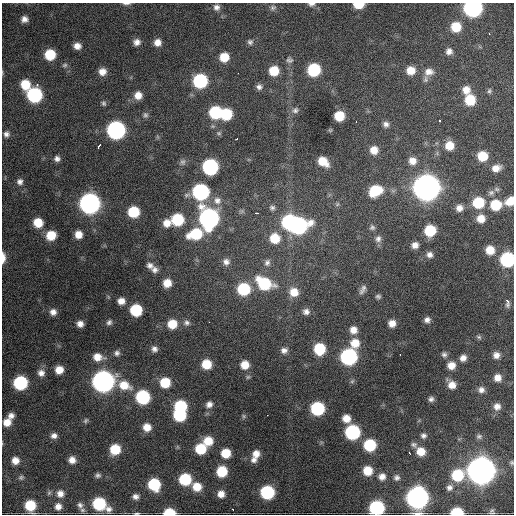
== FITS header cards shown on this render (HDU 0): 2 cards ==
NAXIS1  =                  512 / Axis length
NAXIS2  =                  512 / Axis length

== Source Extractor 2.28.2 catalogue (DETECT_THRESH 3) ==
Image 512 x 512 px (HDU 0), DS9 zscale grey, 1 PNG px = 1 image px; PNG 516 x 516 px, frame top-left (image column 1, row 512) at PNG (2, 3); no overlay
Background 1720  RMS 40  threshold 119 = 3 sigma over >= 5 px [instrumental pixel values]
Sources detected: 196; all 196 listed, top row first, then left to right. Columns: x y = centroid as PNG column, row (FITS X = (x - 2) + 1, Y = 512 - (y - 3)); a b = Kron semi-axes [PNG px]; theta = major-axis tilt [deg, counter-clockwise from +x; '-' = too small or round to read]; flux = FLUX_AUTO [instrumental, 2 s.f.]
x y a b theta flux
126 3 11 3 -1 6.1e+03
311 4 9 5 3 8.7e+03
359 5 9 5 0 6.0e+04
216 7 8 8 - 1.2e+04
273 8 9 7 20 7.7e+03
473 8 9 8 - 9.0e+05
24 19 7 7 - 1.5e+04
456 27 9 9 - 6.7e+04
489 33 3 2 - 8.5e+03
137 42 8 8 - 1.5e+04
157 42 8 7 - 2.1e+04
250 42 7 7 - 7.9e+03
77 46 8 7 - 1.9e+04
449 51 9 8 - 1.4e+04
50 54 8 8 - 8.4e+04
224 57 8 8 - 5.1e+04
289 60 10 7 -1 8.8e+03
65 65 7 5 16 5.8e+03
314 70 9 8 - 1.8e+05
411 70 9 8 - 3.5e+04
274 71 9 8 - 5.9e+04
102 72 8 8 - 2.3e+04
429 72 13 10 5 2.4e+04
238 73 2 2 - 1.6e+03
200 81 9 9 - 2.7e+05
25 84 9 8 - 5.7e+04
37 85 3 3 - 5.0e+03
259 87 8 7 - 1.0e+04
466 90 10 9 - 2.6e+04
489 91 7 6 - 5.6e+03
34 95 9 9 - 3.5e+05
138 95 8 8 - 2.5e+04
470 100 9 9 - 8.0e+04
104 103 7 6 - 6.0e+03
295 110 9 8 - 1.0e+04
215 112 9 9 - 1.7e+05
226 114 9 8 - 1.2e+05
145 115 7 6 - 6.8e+03
339 116 8 7 - 6.3e+04
439 120 3 3 - 1.2e+04
356 122 3 2 - 4.4e+03
386 124 7 7 - 1.1e+04
116 130 10 9 - 8.3e+05
219 133 7 5 -20 4.6e+03
6 134 7 7 - 9.9e+03
236 139 3 2 - 4.1e+03
99 145 5 3 - 2.2e+04
449 146 9 9 - 4.0e+04
374 150 8 8 - 2.9e+04
482 156 9 8 - 6.6e+04
57 159 7 7 - 1.0e+04
323 161 10 7 -39 4.7e+04
412 161 9 9 - 2.4e+04
183 162 9 8 - 8.6e+03
210 167 9 9 - 4.4e+05
496 168 11 8 19 2.3e+04
20 182 8 8 - 1.1e+04
426 187 11 11 - 3.9e+06
497 189 8 6 -2 6.3e+03
375 191 11 9 26 1.0e+05
200 192 9 9 - 4.9e+05
491 193 8 7 - 9.6e+03
217 200 12 11 - 2.3e+04
510 201 10 7 37 3.9e+04
90 203 10 10 - 1.5e+06
478 203 9 9 - 1.1e+05
337 204 7 4 88 3.9e+03
496 205 10 9 - 8.8e+04
272 208 7 7 - 7.3e+03
459 208 8 8 - 1.7e+04
133 212 8 8 - 1.0e+05
257 213 4 2 - 6.5e+03
209 218 11 10 - 1.1e+06
481 218 9 9 - 3.0e+04
177 220 9 8 - 1.4e+05
38 222 9 8 - 5.0e+04
289 222 9 8 - 3.2e+05
167 223 9 9 - 2.6e+04
298 225 11 9 16 6.2e+05
372 227 7 7 - 6.8e+03
430 230 8 8 - 1.0e+05
195 234 13 9 17 1.2e+05
51 235 9 8 - 5.7e+04
78 235 7 7 - 2.6e+04
275 238 10 10 - 6.0e+04
378 239 9 8 - 1.1e+04
415 245 6 6 - 1.6e+04
490 250 8 8 - 4.1e+04
430 255 7 7 - 1.1e+04
3 258 12 4 90 2.0e+04
507 259 9 9 - 3.1e+05
226 262 10 10 - 1.6e+04
267 262 10 8 75 1.2e+04
150 265 9 7 -14 1.2e+04
154 270 9 8 - 1.2e+04
167 283 7 7 - 3.4e+04
264 283 14 10 -27 1.7e+05
244 289 10 9 - 1.6e+05
363 289 12 6 62 1.1e+04
294 292 10 10 - 3.8e+04
378 296 6 5 - 5.5e+03
121 301 8 7 - 2.0e+04
507 302 11 5 -85 1.2e+04
136 310 8 8 - 1.3e+05
53 312 7 7 - 1.5e+04
306 312 8 7 - 1.3e+04
427 320 7 6 - 1.1e+04
109 322 8 6 43 7.9e+03
209 322 3 2 - 2.5e+03
186 323 9 8 - 1.0e+04
392 323 7 7 - 2.1e+04
80 324 6 6 - 1.6e+04
172 324 9 8 - 5.2e+04
353 330 8 8 - 2.3e+04
479 337 7 5 -17 5.1e+03
355 343 11 10 - 4.2e+04
154 349 8 7 - 1.0e+04
319 349 9 8 - 1.0e+05
284 350 9 7 0 1.3e+04
117 353 7 7 - 8.8e+03
400 354 2 2 - 4.6e+03
444 354 7 6 - 7.4e+03
496 355 8 7 - 1.6e+04
97 357 12 9 -8 3.1e+04
349 357 9 9 - 5.5e+05
463 358 7 7 - 1.5e+04
206 364 8 8 - 5.9e+04
245 365 8 8 - 3.6e+04
451 365 8 8 - 2.7e+04
59 370 7 7 - 3.2e+04
41 373 9 9 - 1.6e+04
497 378 7 7 - 2.1e+04
103 381 10 10 - 1.9e+06
352 381 7 4 45 4.2e+03
165 382 9 8 - 7.5e+04
20 383 9 9 - 2.5e+05
124 385 15 10 -21 5.0e+04
452 385 8 8 - 2.5e+04
481 390 8 8 - 1.3e+04
143 397 9 9 - 2.5e+05
431 399 7 6 - 8.4e+03
209 404 8 8 - 1.4e+04
180 406 9 8 - 1.5e+05
497 406 8 8 - 1.7e+04
317 408 9 8 - 2.2e+05
179 415 9 8 - 1.6e+05
267 415 3 2 - 2.7e+03
11 416 8 7 - 1.3e+04
244 416 6 5 - 4.3e+03
346 418 7 7 - 2.8e+04
86 420 7 5 57 5.3e+03
7 422 9 8 - 2.9e+04
147 427 8 8 - 3.0e+04
352 432 9 9 - 3.2e+05
423 435 7 6 - 8.1e+03
54 436 8 7 - 1.3e+04
479 436 8 6 1 6.8e+03
208 441 9 9 - 4.7e+04
370 445 8 8 - 1.4e+05
414 445 8 7 - 7.4e+03
115 449 8 8 - 8.0e+04
201 449 9 8 - 8.9e+04
421 451 8 8 - 3.9e+04
226 453 8 8 - 5.5e+04
409 453 3 2 - 4.2e+03
256 454 10 8 63 2.2e+04
15 460 8 8 - 2.3e+04
72 460 7 7 - 2.0e+04
254 460 9 7 8 1.3e+04
481 470 12 11 - 4.4e+06
222 471 9 8 - 8.6e+04
368 471 8 8 - 5.1e+04
98 475 7 6 - 7.1e+03
457 475 10 9 - 1.1e+05
21 477 7 6 - 5.4e+03
382 477 9 9 - 1.7e+04
397 478 8 7 - 8.9e+03
185 479 9 8 - 1.4e+05
154 484 9 8 - 1.4e+05
197 487 9 9 - 4.4e+04
449 487 8 7 - 1.0e+04
267 492 9 8 - 2.4e+05
60 494 9 9 - 1.9e+04
221 494 8 7 - 2.1e+04
135 496 8 7 - 1.1e+04
417 498 10 10 - 1.9e+06
99 504 11 8 -28 1.9e+05
30 505 8 8 - 8.7e+04
80 505 10 8 -73 1.2e+04
58 506 9 8 - 1.8e+04
377 508 9 9 - 3.5e+05
233 509 3 2 - 2.7e+03
169 512 9 5 -1 7.6e+04
457 512 8 5 0 1.3e+05
492 512 6 5 - 4.2e+03
137 513 8 3 1 4.1e+03
At the frame edge (FLAGS 8, measured only in part): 13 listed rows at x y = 126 3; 311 4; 359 5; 473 8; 510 201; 3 258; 507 259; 481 470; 417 498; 377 508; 169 512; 457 512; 137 513